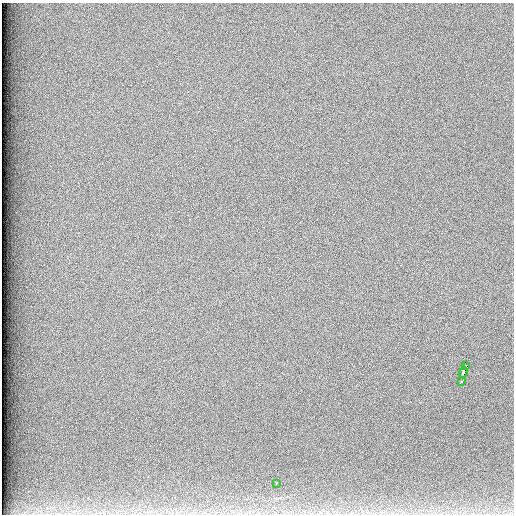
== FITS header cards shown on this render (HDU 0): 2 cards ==
NAXIS1  =                  512 /
NAXIS2  =                  512 /

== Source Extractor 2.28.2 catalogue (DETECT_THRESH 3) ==
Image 512 x 512 px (HDU 0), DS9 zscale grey, 1 PNG px = 1 image px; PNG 516 x 516 px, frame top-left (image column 1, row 512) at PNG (2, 3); each listed source drawn as its Kron ellipse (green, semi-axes under 4 px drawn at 4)
Background 96.3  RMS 2.4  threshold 7.32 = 3 sigma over >= 5 px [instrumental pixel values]
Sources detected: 4; all 4 listed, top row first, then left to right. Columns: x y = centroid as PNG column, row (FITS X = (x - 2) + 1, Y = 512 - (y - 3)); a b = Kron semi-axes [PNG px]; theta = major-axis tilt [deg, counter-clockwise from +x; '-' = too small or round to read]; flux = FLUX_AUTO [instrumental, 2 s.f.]
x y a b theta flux
466 366 3 2 - 2100
463 372 5 3 - 5000
461 381 3 3 - 570
276 483 3 2 - 490